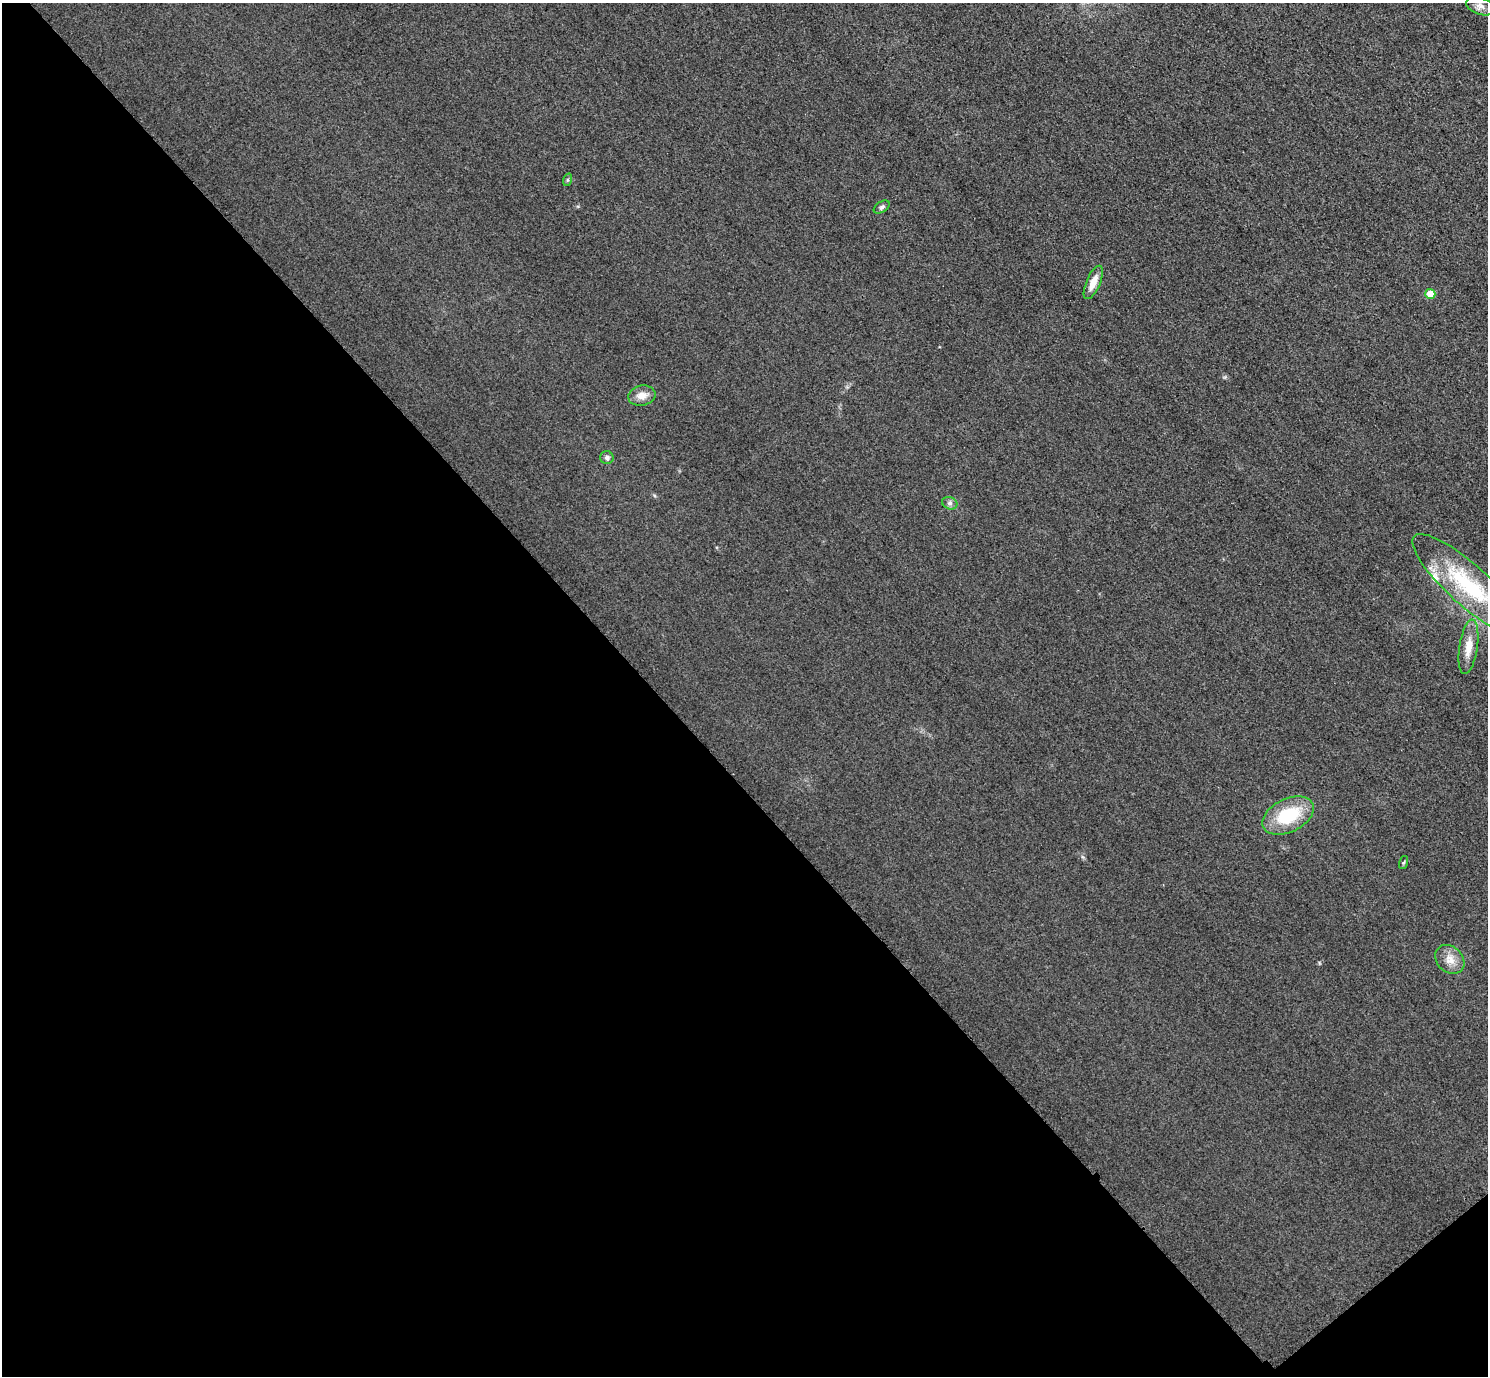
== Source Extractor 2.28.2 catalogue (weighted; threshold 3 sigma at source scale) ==
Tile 14 of 4 x 4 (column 2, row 4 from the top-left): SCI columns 1518-3003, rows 184-1557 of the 6005 x 6003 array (HDU 1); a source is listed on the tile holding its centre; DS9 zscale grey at full resolution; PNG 1490 x 1378 px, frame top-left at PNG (2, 3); each listed source drawn as its Kron ellipse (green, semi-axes under 4 px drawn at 4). Shown black and unused: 45% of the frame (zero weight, under 3 of 4 exposures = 3% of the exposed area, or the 3 px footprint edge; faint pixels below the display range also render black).
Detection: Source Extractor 2.28.2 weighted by HDU 2 'WHT'; one run over the whole footprint, this tile lists its part. Background 0.0531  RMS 0.016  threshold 0.0724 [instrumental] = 3 sigma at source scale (4.5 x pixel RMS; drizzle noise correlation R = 1.50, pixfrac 1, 0.05/0.05 arcsec/px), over >= 5 px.
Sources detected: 15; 2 inside a brighter listed object's ellipse — not listed separately; the other 13 listed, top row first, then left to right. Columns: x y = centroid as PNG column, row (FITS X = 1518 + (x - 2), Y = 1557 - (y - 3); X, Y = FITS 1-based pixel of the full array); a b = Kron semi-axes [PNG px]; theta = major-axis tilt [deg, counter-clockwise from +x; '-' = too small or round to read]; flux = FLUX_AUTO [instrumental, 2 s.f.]
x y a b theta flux
1480 6 14 8 -19 10
567 180 6 4 71 2.4
882 207 9 5 34 3.9
1093 282 18 7 67 18
1430 294 5 5 - 25
642 396 14 10 11 14
607 458 7 6 - 5.2
950 503 8 6 -21 4.6
1468 585 73 20 -42 140
1468 647 27 9 81 23
1288 815 27 16 26 80
1403 862 7 3 71 2
1450 959 16 12 -45 18